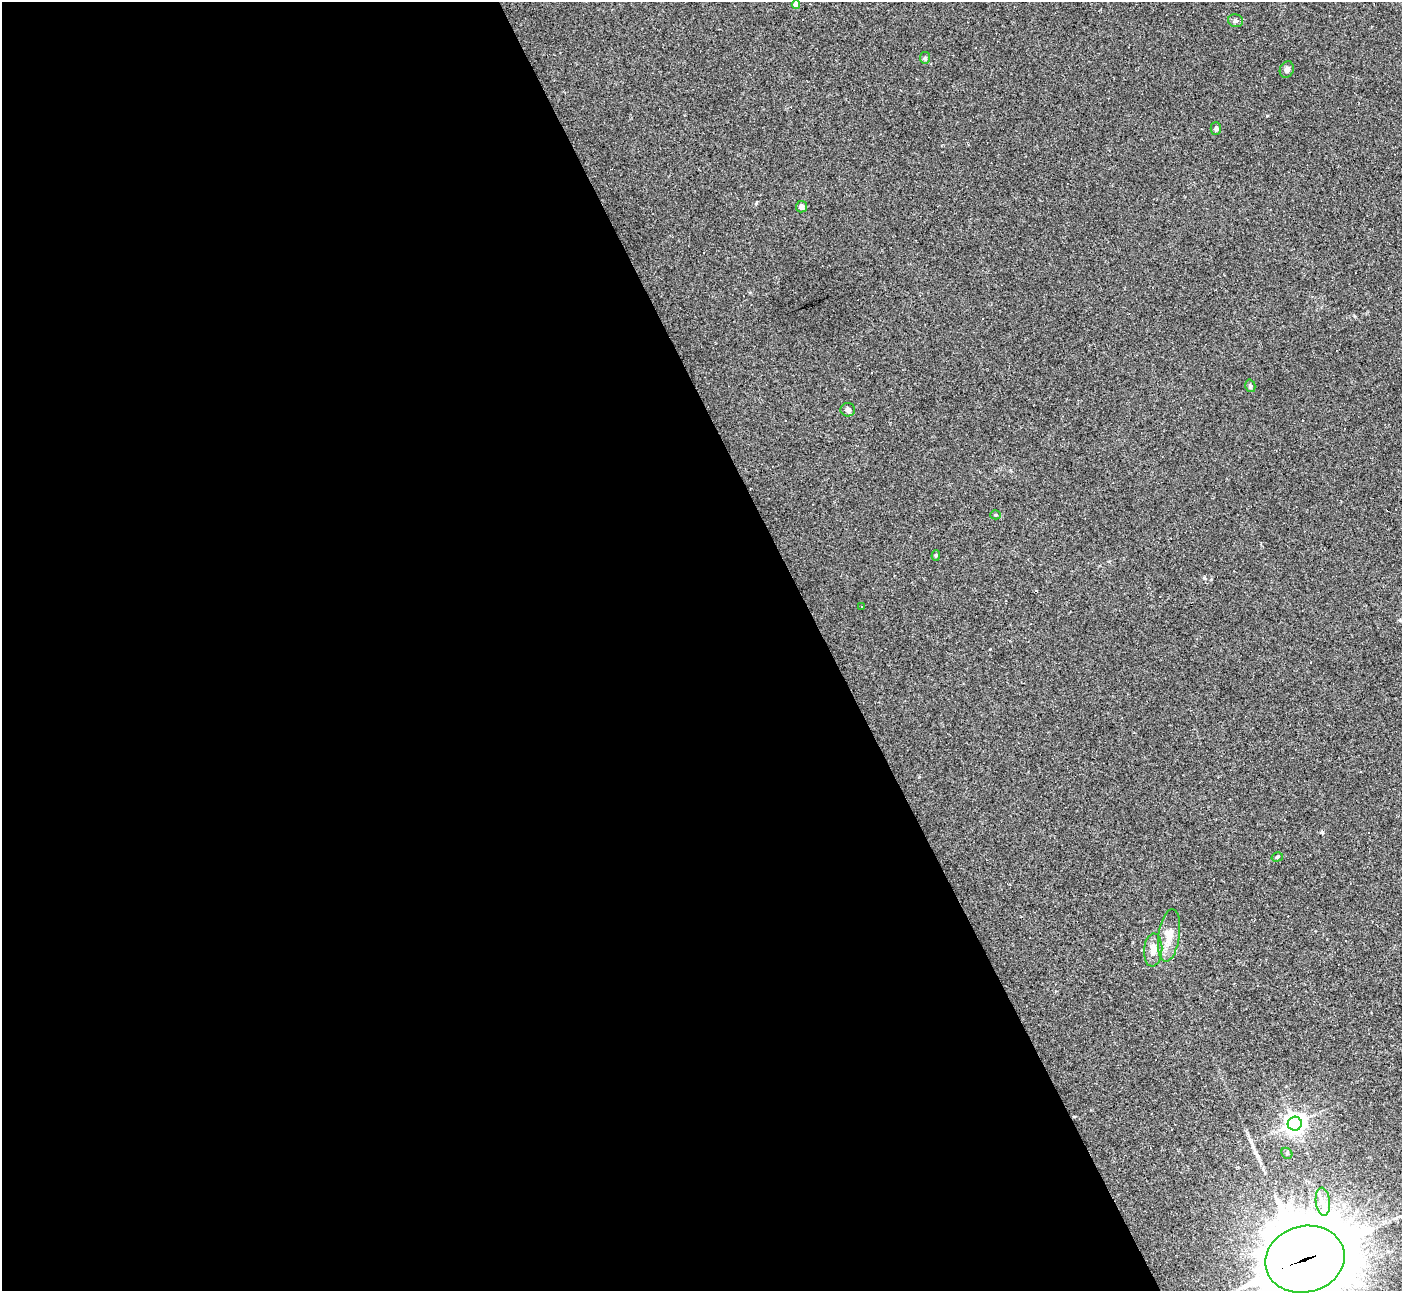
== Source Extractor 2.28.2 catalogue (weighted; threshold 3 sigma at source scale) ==
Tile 9 of 4 x 4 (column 1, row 3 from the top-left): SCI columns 8-1407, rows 1574-2862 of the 5609 x 5597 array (HDU 1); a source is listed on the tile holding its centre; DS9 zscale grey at full resolution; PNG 1404 x 1293 px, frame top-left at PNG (2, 2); each listed source drawn as its Kron ellipse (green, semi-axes under 4 px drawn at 4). Shown black and unused: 59% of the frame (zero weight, under 2 of 3 exposures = <1% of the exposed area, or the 3 px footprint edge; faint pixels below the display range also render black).
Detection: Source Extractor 2.28.2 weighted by HDU 2 'WHT'; one run over the whole footprint, this tile lists its part. Background 0.0523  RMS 0.0053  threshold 0.0239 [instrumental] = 3 sigma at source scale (4.5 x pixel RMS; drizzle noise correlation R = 1.50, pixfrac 1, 0.05/0.05 arcsec/px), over >= 5 px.
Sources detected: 33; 15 cosmic-ray / hot-pixel residue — neither listed nor drawn; the other 18 listed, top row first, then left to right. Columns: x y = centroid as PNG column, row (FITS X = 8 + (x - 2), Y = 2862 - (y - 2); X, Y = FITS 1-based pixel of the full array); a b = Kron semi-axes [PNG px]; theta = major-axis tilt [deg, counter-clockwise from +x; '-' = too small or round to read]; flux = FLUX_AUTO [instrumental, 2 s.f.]
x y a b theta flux
796 4 4 4 - 4.2
1235 21 7 6 - 1.2
925 58 6 5 - 0.88
1287 69 8 6 65 1.9
1216 128 6 5 - 1.3
801 207 6 5 - 1.7
1250 386 6 5 - 1
848 410 7 6 - 1.4
995 515 5 4 - 0.66
936 556 5 4 - 0.7
862 606 3 3 - 2.4
1277 857 6 4 17 0.8
1169 935 26 10 82 8.4
1153 950 16 9 85 5.1
1295 1124 7 7 - 300
1287 1153 6 5 - 0.81
1323 1202 14 7 -84 4.2
1305 1259 40 33 14 5800
Overlapping masked pixels (flux is a lower limit): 1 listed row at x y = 1305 1259
Isophote crosses this tile's border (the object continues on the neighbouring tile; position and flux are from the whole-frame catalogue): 1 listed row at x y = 1305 1259
Unlisted compact peaks at least as high as the median listed source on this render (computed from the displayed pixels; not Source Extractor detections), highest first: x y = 1322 832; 1204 578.